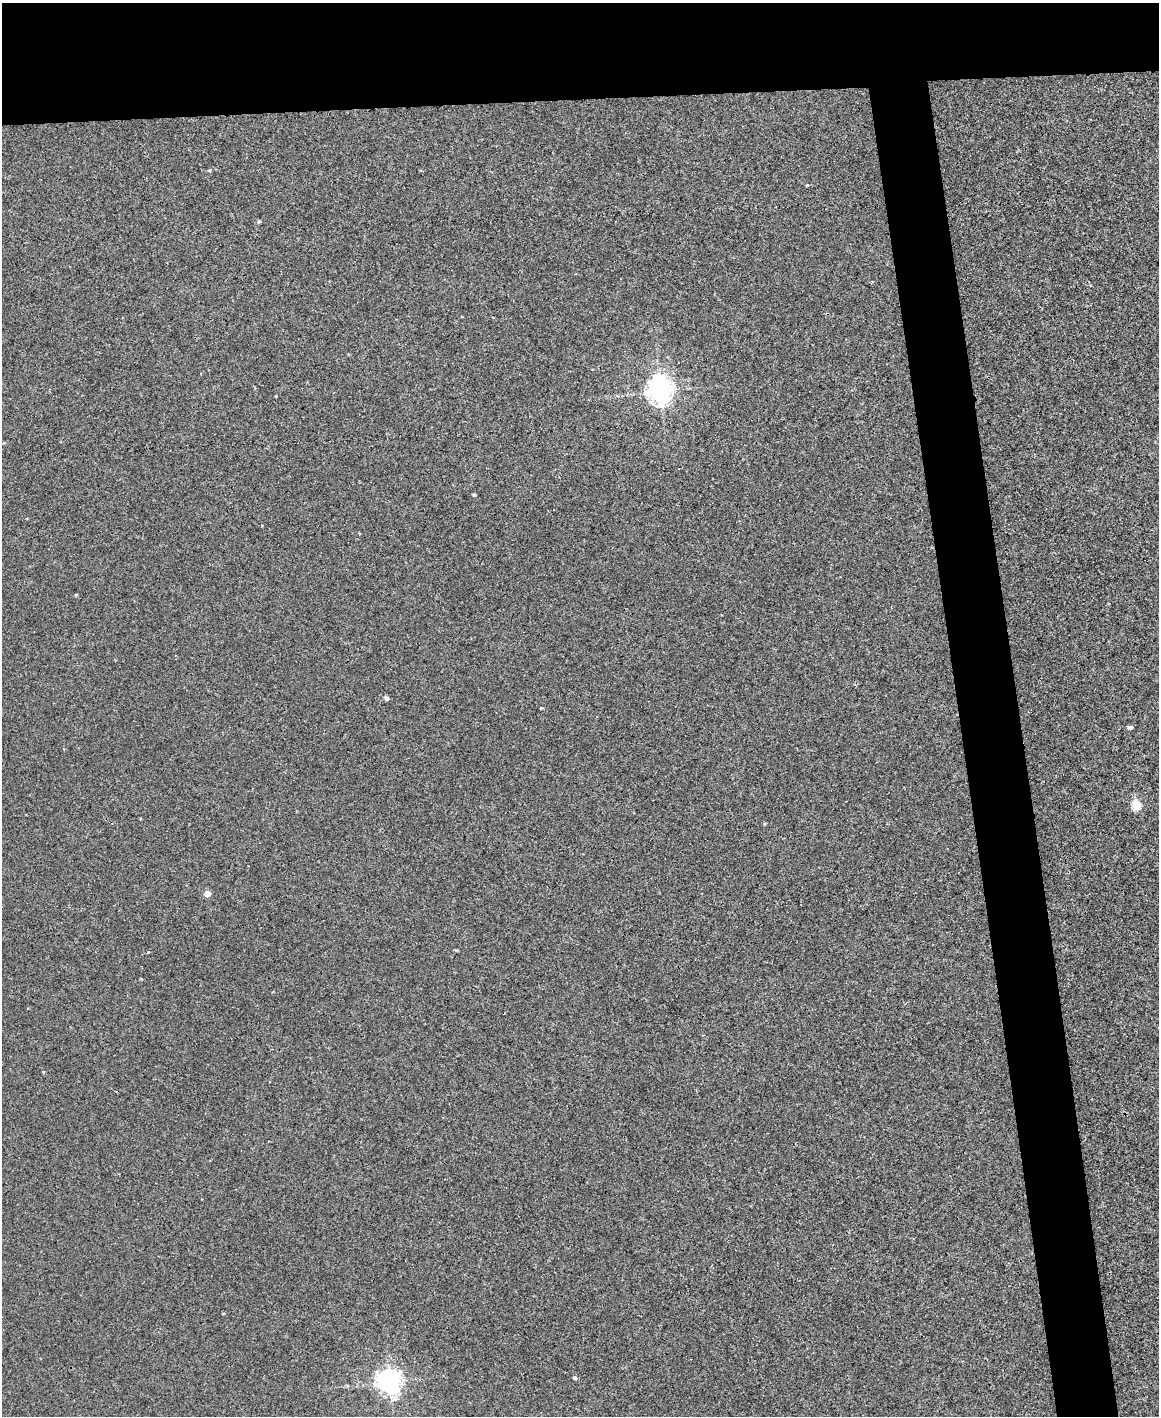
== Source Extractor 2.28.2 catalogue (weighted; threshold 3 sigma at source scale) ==
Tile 2 of 4 x 3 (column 2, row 1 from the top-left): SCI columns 1159-2315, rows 2961-4374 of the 4630 x 4614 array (HDU 1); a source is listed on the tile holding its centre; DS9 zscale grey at full resolution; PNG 1161 x 1418 px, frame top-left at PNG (2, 3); no overlay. Shown black and unused: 12% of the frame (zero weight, under 3 of 4 exposures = <1% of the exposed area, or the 3 px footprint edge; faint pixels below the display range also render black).
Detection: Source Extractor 2.28.2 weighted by HDU 2 'WHT'; one run over the whole footprint, this tile lists its part. Background 0.00112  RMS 0.0035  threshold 0.0157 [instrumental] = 3 sigma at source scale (4.5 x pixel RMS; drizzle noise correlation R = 1.50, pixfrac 1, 0.05/0.05 arcsec/px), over >= 5 px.
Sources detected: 13; all 13 listed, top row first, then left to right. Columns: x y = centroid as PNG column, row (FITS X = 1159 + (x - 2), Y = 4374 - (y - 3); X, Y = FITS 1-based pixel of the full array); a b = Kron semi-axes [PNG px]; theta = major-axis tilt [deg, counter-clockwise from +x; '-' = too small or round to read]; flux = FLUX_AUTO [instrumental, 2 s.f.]
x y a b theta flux
209 170 5 4 - 0.41
807 185 3 3 - 0.26
259 221 4 4 - 0.63
660 391 9 8 - 360
474 494 4 3 - 0.42
386 698 5 4 - 1.2
541 708 3 3 - 0.34
1130 727 4 4 - 1.5
1136 805 5 5 - 17
207 894 4 4 - 4.8
43 1072 4 3 - 0.25
574 1378 4 4 - 0.65
389 1382 8 7 - 290